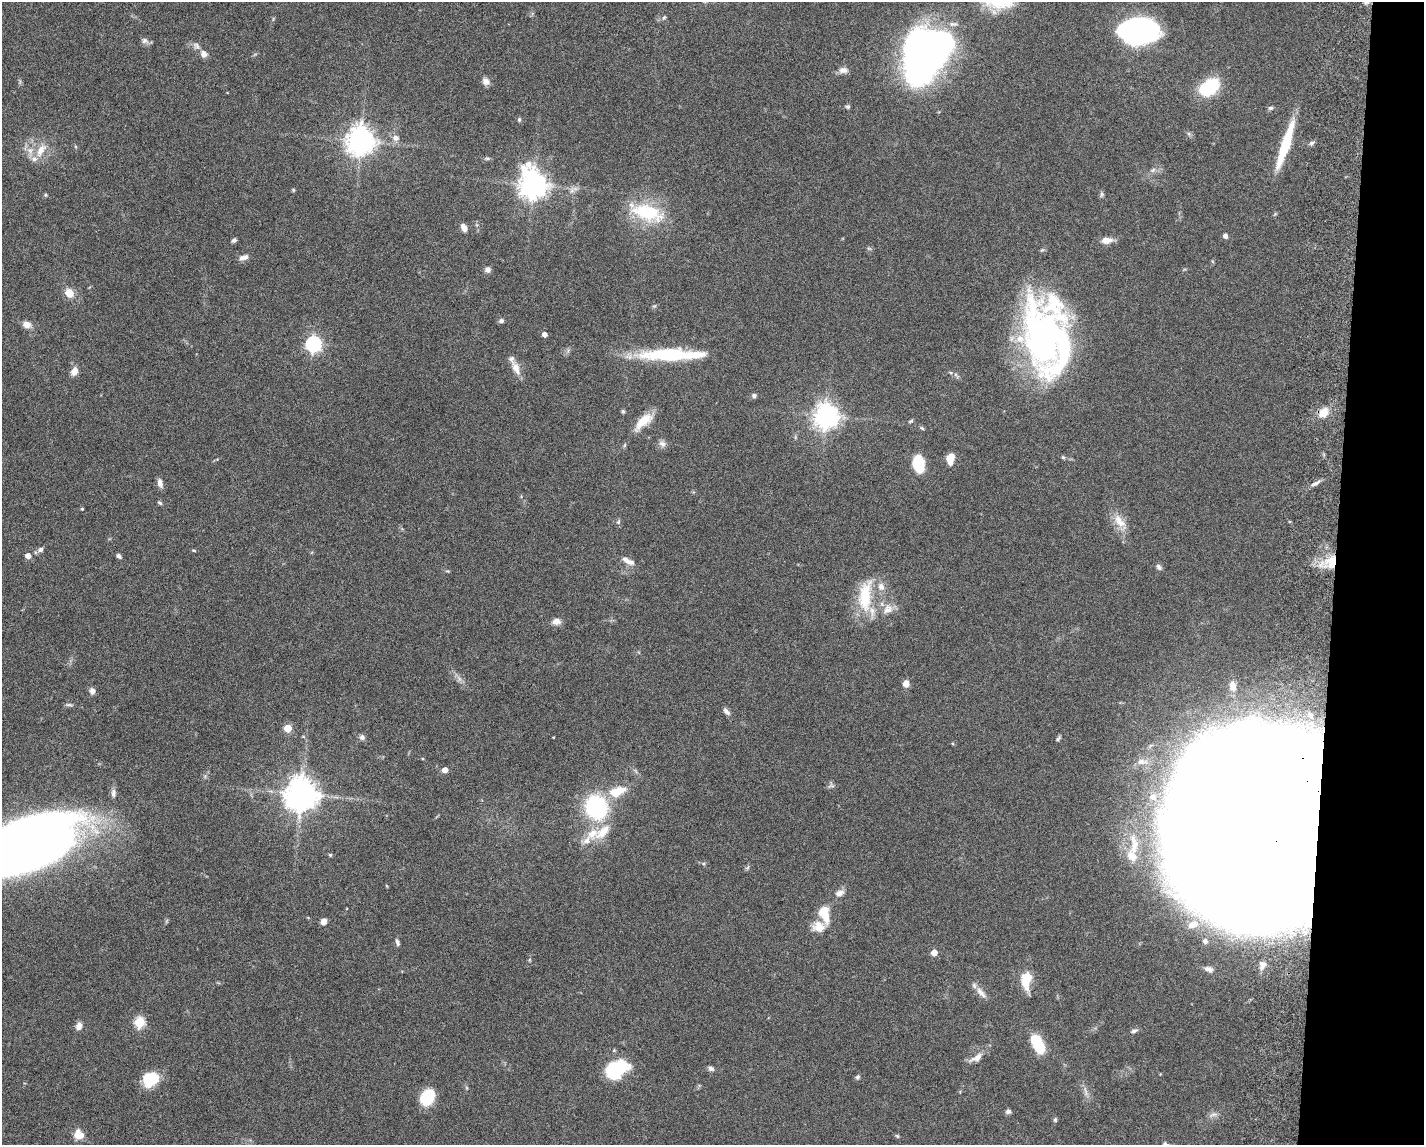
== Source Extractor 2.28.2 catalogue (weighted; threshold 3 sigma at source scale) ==
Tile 6 of 3 x 4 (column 3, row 2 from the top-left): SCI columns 3123-4544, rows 2296-3438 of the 4711 x 4593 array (HDU 1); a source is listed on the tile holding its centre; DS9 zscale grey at full resolution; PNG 1426 x 1147 px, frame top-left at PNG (2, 2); no overlay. Shown black and unused: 6% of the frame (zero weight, under 5 of 9 exposures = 3% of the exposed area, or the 3 px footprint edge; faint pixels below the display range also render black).
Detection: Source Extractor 2.28.2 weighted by HDU 2 'WHT'; one run over the whole footprint, this tile lists its part. Background 0.0589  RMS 0.003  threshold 0.0124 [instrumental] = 3 sigma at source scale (4.09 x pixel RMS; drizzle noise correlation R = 1.36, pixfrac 0.8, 0.05/0.05 arcsec/px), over >= 5 px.
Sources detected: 132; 9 inside a brighter object's white glare — not listed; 14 inside a brighter listed object's ellipse — not listed separately; the other 109 listed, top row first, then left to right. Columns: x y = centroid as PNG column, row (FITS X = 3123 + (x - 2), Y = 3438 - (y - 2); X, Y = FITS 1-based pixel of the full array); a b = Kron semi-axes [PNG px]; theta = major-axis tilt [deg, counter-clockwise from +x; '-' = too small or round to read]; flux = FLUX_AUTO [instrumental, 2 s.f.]
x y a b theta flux
664 17 7 4 61 0.43
1139 31 33 22 1 65
145 41 10 8 -23 1.1
196 45 11 8 -33 1.2
925 53 50 34 84 130
203 54 9 8 - 1.5
843 70 11 8 2 1.5
485 81 10 8 -55 1.3
1209 88 16 11 34 20
848 107 6 5 - 0.49
1270 108 7 5 3 0.56
519 120 6 4 77 0.46
396 138 9 8 - 1.5
361 141 9 8 - 370
1311 143 7 5 17 0.73
1285 145 47 8 72 15
41 150 21 10 59 4.1
487 158 8 4 0 0.49
1153 170 8 4 45 0.71
533 184 10 8 -73 340
293 190 5 4 - 0.32
1102 194 6 6 - 0.55
45 195 5 4 - 0.36
647 212 37 18 -15 18
464 228 9 6 -64 1.7
1225 236 4 4 - 1.2
234 240 6 4 38 0.65
1106 240 12 7 1 2.6
869 248 6 4 -1 0.43
244 257 12 6 15 1.3
488 269 7 6 - 1.1
69 293 7 6 - 5
501 321 6 5 - 0.73
27 324 9 7 -15 2
544 334 5 4 - 1.5
1043 339 91 42 -75 93
313 344 7 6 - 76
672 354 64 11 1 26
516 368 21 9 -67 2.7
74 371 8 6 69 2.6
754 396 6 6 - 0.66
623 411 6 4 -68 0.43
1324 412 14 11 48 3.6
826 416 8 8 - 270
643 421 26 10 43 5.3
911 421 7 4 27 0.4
922 428 6 4 -44 0.41
662 444 10 8 -40 1.2
950 458 9 6 80 4.8
918 464 18 12 -78 8.1
160 483 12 6 -76 1.3
1315 483 15 5 29 1.2
160 503 6 4 -32 0.46
82 509 4 3 - 0.26
1119 521 22 11 -51 3.9
618 522 7 5 72 0.51
40 549 7 6 - 0.82
194 550 6 3 -9 0.32
28 556 5 5 - 2.1
119 556 6 4 -43 0.8
628 561 17 7 -28 2
1331 562 20 16 66 7.9
1159 567 8 6 -56 0.77
865 596 44 17 85 13
888 609 15 12 39 3
556 621 11 8 5 1.6
906 683 7 6 - 2
92 691 8 6 -86 1.1
69 705 10 4 -5 0.54
726 711 12 5 -48 1.1
288 728 5 5 - 7.8
362 737 7 6 - 0.91
1058 739 9 4 46 0.5
445 770 5 5 - 2.1
831 786 10 4 4 0.58
617 792 23 12 21 6.5
113 793 11 6 86 1.1
301 794 11 10 - 480
596 807 17 15 -62 37
1200 819 158 88 77 820
603 832 29 12 43 5.8
28 844 86 40 21 390
330 855 4 4 - 0.4
747 868 7 4 20 0.43
840 893 12 8 17 1.6
824 914 21 11 -73 6
324 921 7 6 - 1.4
397 942 9 5 -73 0.73
934 953 5 5 - 3.2
1262 965 10 7 83 1.6
1209 969 11 7 -17 1.3
1027 978 9 6 81 15
981 993 20 7 -47 2
139 1022 6 5 - 19
79 1026 8 6 66 1.8
1134 1031 9 5 21 0.76
1037 1043 17 9 -62 12
976 1058 20 8 29 2.3
616 1068 22 15 28 18
711 1069 8 6 -16 0.78
857 1077 6 5 - 0.63
150 1079 17 14 26 8.6
427 1097 16 12 58 9.4
1008 1111 6 5 - 0.8
1214 1114 12 5 10 1
1055 1120 6 5 - 0.5
78 1134 11 10 - 3.2
897 1136 6 4 -23 0.37
1165 1144 7 6 - 0.74
Overlapping masked pixels (flux is a lower limit): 2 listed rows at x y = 1331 562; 1200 819
Isophote crosses this tile's border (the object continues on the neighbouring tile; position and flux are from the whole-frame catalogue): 2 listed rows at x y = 28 844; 1165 1144